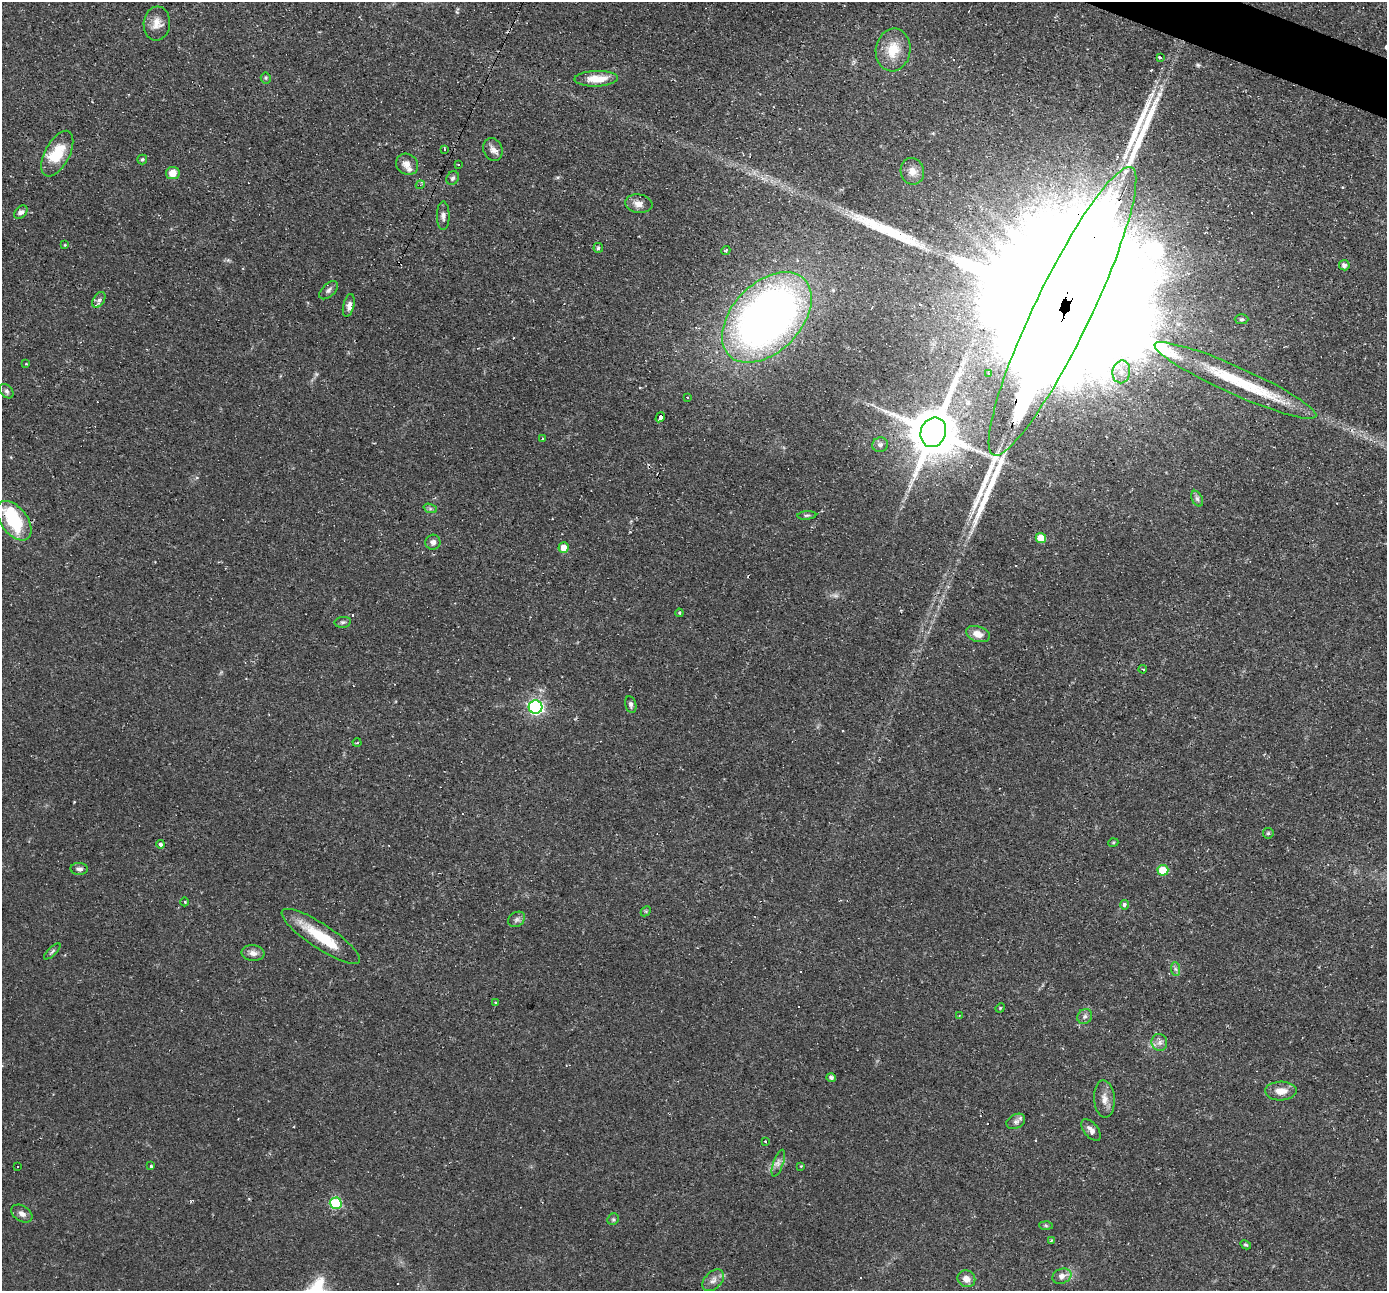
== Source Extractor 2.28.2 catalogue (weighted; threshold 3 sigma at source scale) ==
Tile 10 of 4 x 4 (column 2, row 3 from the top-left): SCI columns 1387-2771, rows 1557-2845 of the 5542 x 5557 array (HDU 1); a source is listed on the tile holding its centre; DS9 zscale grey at full resolution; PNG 1389 x 1293 px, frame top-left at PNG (2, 2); each listed source drawn as its Kron ellipse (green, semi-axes under 4 px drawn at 4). Shown black and unused: <1% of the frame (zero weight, under 2 of 3 exposures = <1% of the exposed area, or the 3 px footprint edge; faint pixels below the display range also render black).
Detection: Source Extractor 2.28.2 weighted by HDU 2 'WHT'; one run over the whole footprint, this tile lists its part. Background 0.0583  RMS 0.0047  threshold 0.021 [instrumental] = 3 sigma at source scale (4.5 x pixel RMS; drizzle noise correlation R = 1.50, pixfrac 1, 0.05/0.05 arcsec/px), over >= 5 px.
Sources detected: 113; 1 inside a brighter object's white glare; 15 cosmic-ray / hot-pixel residue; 5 long thin detections or spike segments (spike, bleed or trail) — neither listed nor drawn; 3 inside a brighter listed object's ellipse — not listed separately; the other 89 listed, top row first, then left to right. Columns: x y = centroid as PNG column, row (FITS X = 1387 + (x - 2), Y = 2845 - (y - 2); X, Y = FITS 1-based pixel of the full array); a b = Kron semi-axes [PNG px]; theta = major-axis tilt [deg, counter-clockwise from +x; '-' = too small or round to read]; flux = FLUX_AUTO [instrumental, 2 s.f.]
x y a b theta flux
157 23 17 13 84 5
893 50 21 17 81 11
1160 57 3 3 - 3.3
266 78 5 5 - 0.67
596 79 21 8 2 9.2
493 149 12 9 -68 2.7
444 150 3 2 - 0.5
57 154 25 12 62 15
142 159 5 5 - 0.89
407 164 11 10 - 3.7
458 165 3 3 - 3.5
912 171 13 12 - 4
173 173 7 6 - 5
453 178 7 6 - 1.1
420 185 4 3 - 0.52
639 204 14 9 -8 3.7
21 212 8 5 45 1.9
443 216 14 6 -90 2
65 245 3 3 - 0.4
598 248 5 5 - 0.95
726 250 5 3 - 1
1344 265 5 5 - 1.8
329 290 11 6 44 1.7
99 300 9 5 59 1.5
349 305 12 5 76 2.2
1062 311 159 28 64 150000
767 317 53 34 46 330
1242 319 7 5 1 0.91
26 363 3 2 - 0.38
1121 372 11 9 81 4.4
988 374 4 3 - 0.73
1235 380 88 14 -24 34
6 391 8 5 -51 1.3
687 397 3 2 - 0.32
660 417 5 3 - 3.3
933 432 15 12 68 3000
542 439 3 3 - 0.62
880 445 8 7 - 1.8
1197 499 8 5 -62 1.2
430 508 7 4 -19 0.94
807 515 9 4 5 0.86
14 521 23 13 -53 28
1041 538 5 5 - 8.9
433 542 7 7 - 2.1
564 547 5 5 - 5
679 613 4 4 - 0.49
343 622 8 5 9 1
978 634 12 7 -18 4.3
1143 669 4 2 - 0.55
631 705 8 5 -77 1.1
535 707 7 6 - 110
357 743 4 3 - 0.48
1268 833 5 5 - 0.69
1113 843 5 3 - 0.51
160 844 4 4 - 1.7
79 869 8 6 -4 1.5
1163 870 5 5 - 14
185 902 4 3 - 0.41
1124 905 5 4 - 1.7
646 911 6 4 44 0.6
517 919 9 7 33 1.5
321 936 46 12 -34 18
52 951 10 4 44 0.97
253 953 11 7 -6 2.9
1175 969 7 4 -88 1.1
496 1003 4 4 - 0.7
1000 1008 5 4 - 0.47
959 1016 4 3 - 0.42
1085 1016 8 7 - 1.6
1159 1043 9 7 -73 2.1
831 1077 5 4 - 1.5
1281 1091 16 9 2 5.3
1104 1099 18 10 -86 4.4
1016 1121 10 7 28 1.8
1091 1130 13 7 -50 2.5
766 1141 3 3 - 0.94
778 1163 14 5 70 2
151 1166 3 3 - 0.97
801 1166 4 3 - 0.38
17 1167 2 2 - 0.38
336 1203 6 5 - 35
22 1214 11 7 -32 2.4
613 1219 6 5 - 0.77
1046 1225 7 4 -2 0.76
1051 1240 3 3 - 0.51
1246 1245 6 4 -28 0.67
1062 1276 10 7 20 3.5
966 1279 9 8 - 3.4
713 1280 13 8 45 2.7
Overlapping masked pixels (flux is a lower limit): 2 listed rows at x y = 1062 311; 660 417